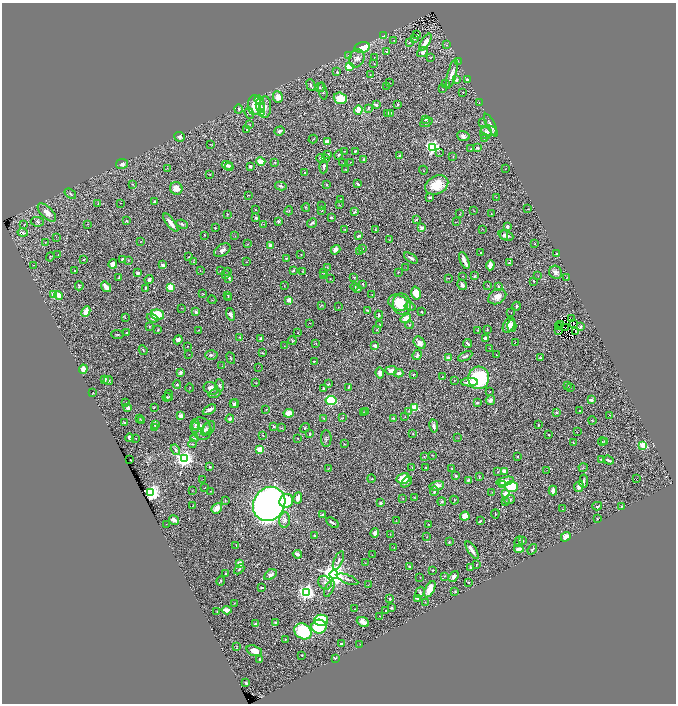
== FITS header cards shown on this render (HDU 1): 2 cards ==
NAXIS1  =                 1348
NAXIS2  =                 1403

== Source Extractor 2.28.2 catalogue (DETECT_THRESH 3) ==
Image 1348 x 1403 px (HDU 1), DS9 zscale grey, zoomed out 1/2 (1 PNG px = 2 x 2 image px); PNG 678 x 706 px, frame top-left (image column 1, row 1402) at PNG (2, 3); each listed source drawn as its Kron ellipse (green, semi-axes under 4 px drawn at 4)
Background 0.801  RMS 0.022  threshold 0.0653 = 3 sigma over >= 5 px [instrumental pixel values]
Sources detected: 540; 38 cannot appear on this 1/2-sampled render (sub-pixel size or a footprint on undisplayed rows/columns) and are neither listed nor drawn; of the other 502, the 500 brightest by FLUX_AUTO listed and drawn (2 fainter detections omitted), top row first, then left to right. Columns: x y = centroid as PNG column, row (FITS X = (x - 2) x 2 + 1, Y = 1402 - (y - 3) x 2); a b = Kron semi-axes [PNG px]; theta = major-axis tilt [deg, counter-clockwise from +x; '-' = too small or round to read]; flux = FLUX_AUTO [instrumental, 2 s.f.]
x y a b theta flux
416 35 4 2 - 7.7
383 36 2 2 - 110
414 39 3 2 - 2.4
394 41 2 1 - 1.1
410 42 3 2 - 3.5
425 42 9 4 58 41
447 45 3 2 - 2.5
362 47 8 5 12 140
386 51 3 2 - 2.9
423 52 6 4 37 20
348 55 3 2 - 3.5
374 57 2 1 - 1.1
357 58 9 7 66 24
430 58 3 3 - 2.6
458 61 2 1 - 1.6
374 64 2 1 - 2
349 66 3 3 - 220
337 72 2 2 - 5.6
452 74 15 4 74 32
370 75 2 2 - 1.3
456 80 3 3 - 13
467 80 3 3 - 12
390 83 2 1 - 1.1
446 84 3 3 - 4.6
311 85 6 2 -66 5.6
386 86 2 1 - 1
320 88 4 4 - 6.5
442 89 3 2 - 2.3
323 91 9 4 -76 10
463 92 2 2 - 4.1
278 97 6 5 - 34
340 98 7 5 -17 86
259 100 5 4 - 31
479 102 2 2 - 1.5
398 104 3 2 - 4.1
254 105 10 6 -89 62
376 105 3 2 - 28
260 106 7 4 -80 14
265 107 11 6 87 25
368 108 3 2 - 4.6
239 109 4 3 - 6.8
358 110 4 4 - 95
249 113 6 4 -69 6.8
261 113 3 2 - 110
388 113 3 3 - 3.8
390 113 4 3 - 5.5
425 119 3 2 - 3.7
426 122 6 3 25 9.3
482 122 3 3 - 3.2
250 125 3 2 - 2.4
491 125 12 4 -63 24
247 129 2 2 - 4.1
280 131 5 3 - 12
489 131 8 5 -7 18
486 133 6 6 - 35
463 136 6 4 -20 17
180 137 5 5 - 13
484 138 3 2 - 1.9
313 139 4 1 - 1.5
327 142 3 3 - 29
210 144 3 2 - 1.7
433 147 4 4 - 1200
477 148 3 2 - 5.6
471 149 4 3 - 5.1
344 151 3 2 - 2.8
355 151 3 2 - 3.8
439 153 2 1 - 1.3
327 154 3 2 - 6.2
339 155 5 3 - 6.5
399 155 2 2 - 5.8
453 157 3 2 - 2.1
321 158 4 3 - 14
326 159 2 1 - 1.2
364 159 3 2 - 5.9
261 162 5 4 - 37
275 162 2 2 - 11
350 162 3 2 - 1.9
343 163 3 2 - 1.6
122 164 6 5 - 15
227 165 5 3 - 26
250 166 3 2 - 15
324 166 7 3 84 9.7
229 167 4 3 - 11
506 168 2 1 - 1.2
167 169 2 1 - 2.1
345 169 3 2 - 1.9
423 170 4 1 - 1.6
304 173 2 2 - 4.2
210 174 2 2 - 2.5
133 184 4 3 - 3.4
358 184 3 2 - 6.5
326 185 3 3 - 2.7
437 185 12 9 27 110
281 186 6 3 -14 8.3
176 188 6 6 - 32
70 194 6 3 -37 5.9
248 195 2 2 - 2.8
430 197 2 2 - 11
496 197 2 2 - 1.3
341 199 3 2 - 2.6
155 201 3 2 - 10
120 203 2 1 - 1.5
98 204 4 2 - 2.9
321 205 2 1 - 0.98
339 205 3 2 - 1.9
306 207 4 3 - 3.5
528 209 3 1 - 1.6
256 210 2 2 - 2.7
289 211 4 3 - 3.8
321 211 3 3 - 2.9
474 211 3 2 - 2.5
47 212 11 5 -44 36
354 212 3 2 - 7.1
491 213 2 1 - 1.5
228 214 2 2 - 4.4
459 214 2 1 - 2
331 217 3 2 - 6.5
256 218 4 3 - 10
416 219 4 2 - 6.3
126 221 4 2 - 3.4
278 221 2 2 - 22
37 222 6 4 -5 8.9
456 222 2 1 - 1.3
171 223 11 3 -53 35
312 223 5 2 - 7.2
87 224 2 2 - 1.9
182 224 6 3 -22 8
264 224 2 2 - 1.4
24 225 2 1 - 1.1
507 227 4 4 - 10
215 228 2 2 - 3.3
421 228 3 2 - 54
345 229 3 2 - 2.1
482 229 3 2 - 1.6
376 230 3 2 - 6.4
23 233 5 2 - 6.7
205 235 2 2 - 3.8
504 235 5 3 - 13
235 236 3 2 - 1.3
358 236 3 2 - 10
506 236 7 4 -21 23
56 237 2 2 - 1.2
389 240 3 2 - 1.5
141 241 3 1 - 1
45 242 3 2 - 1.7
248 244 2 2 - 1.6
535 244 2 2 - 2
271 245 4 3 - 26
363 248 2 1 - 1.1
222 250 9 5 33 18
336 250 5 4 - 29
359 252 3 2 - 2
481 253 3 2 - 4.4
301 254 4 2 - 2.9
557 254 4 2 - 4.5
58 255 2 1 - 1.9
50 257 4 2 - 2.9
189 257 3 2 - 2.4
286 258 2 2 - 3.8
411 258 7 3 -35 17
84 259 4 2 - 3.3
123 259 4 3 - 16
128 260 3 2 - 2.3
464 260 9 2 -68 44
193 262 2 2 - 1.3
247 262 2 1 - 1.1
509 263 3 2 - 4.1
113 264 5 3 - 22
34 265 3 1 - 1.4
163 265 4 3 - 12
490 265 5 3 - 44
327 267 3 2 - 3
405 268 2 1 - 1.5
75 271 4 3 - 3.8
200 271 3 2 - 1.8
220 271 2 2 - 2.6
228 271 2 2 - 1.8
293 271 3 2 - 7
303 271 3 3 - 2.5
399 272 3 2 - 1.8
556 272 7 6 - 19
138 273 4 3 - 6.1
324 273 3 2 - 3.5
225 274 3 1 - 1.5
323 276 3 2 - 4.3
463 276 2 1 - 1.6
475 276 3 2 - 5.3
538 276 2 1 - 1.3
354 277 3 3 - 5
119 278 4 3 - 7.1
229 278 3 2 - 10
448 278 3 2 - 2
567 278 2 1 - 1.2
330 279 3 2 - 1.9
149 280 4 4 - 10
534 281 3 2 - 3.4
363 284 2 2 - 4.2
462 285 6 3 -60 13
487 285 3 2 - 1.8
79 286 5 3 - 7
284 286 2 1 - 1.4
354 286 4 3 - 8.2
498 286 3 3 - 7.2
106 287 6 3 -54 53
170 287 4 3 - 100
145 288 4 2 - 6
357 289 3 3 - 6.7
416 293 6 4 -75 71
54 294 2 2 - 99
203 294 2 2 - 3
58 295 5 4 - 32
228 295 3 3 - 3.4
372 295 2 1 - 1.8
497 297 9 7 29 38
228 298 4 3 - 4.3
212 300 4 2 - 2.5
289 300 2 2 - 78
398 303 10 7 -26 50
402 304 10 9 - 97
321 305 4 2 - 3.4
517 306 4 3 - 9.1
338 307 3 2 - 2
410 307 5 4 - 8
182 308 3 2 - 1.8
367 310 3 2 - 4.6
86 312 6 4 63 44
196 312 4 3 - 9
422 312 2 2 - 7.1
511 312 2 1 - 1.2
230 314 6 3 -73 25
157 315 7 5 -12 170
379 315 4 2 - 8.3
125 318 2 1 - 1.3
152 318 6 4 -21 10
406 318 6 4 32 67
571 318 2 1 - 69
310 323 2 1 - 1.6
573 323 2 1 - 1.4
561 324 2 1 - 1.2
380 325 4 2 - 3.2
409 325 4 3 - 6.5
509 325 8 5 62 31
149 326 2 2 - 4.4
512 326 6 4 88 29
559 327 2 1 - 1.4
581 327 3 2 - 12
565 328 2 1 - 0.95
158 330 3 2 - 4.8
199 330 3 2 - 3.2
376 330 3 3 - 3.4
478 330 2 2 - 2.3
487 330 2 1 - 1.7
559 331 2 1 - 0.7
575 331 2 1 - 1.6
126 333 3 2 - 3.4
297 333 2 2 - 1.2
117 334 6 2 -6 4.3
240 337 3 2 - 3
485 338 4 3 - 12
261 339 4 3 - 9.6
178 340 5 4 - 17
292 340 4 2 - 5.2
515 342 2 1 - 1.3
316 343 3 3 - 2.7
420 343 7 5 -51 26
467 343 4 2 - 9.2
187 346 2 1 - 1.7
284 346 2 1 - 1.8
375 346 4 4 - 13
489 348 3 2 - 1.4
143 350 5 2 - 3.9
263 353 3 2 - 2.3
189 354 2 1 - 1.1
211 355 6 4 -2 10
417 355 5 3 - 12
497 355 2 2 - 2.1
465 356 8 3 28 11
231 358 6 2 -65 3.4
449 358 2 2 - 68
541 358 3 3 - 3.8
314 361 3 2 - 3.6
222 366 3 2 - 1.6
258 367 2 2 - 2
83 369 4 4 - 32
391 370 6 4 1 20
181 373 4 3 - 9.4
380 373 5 4 - 20
399 373 4 4 - 18
414 374 3 2 - 3.6
443 377 3 2 - 2.1
479 378 11 10 - 320
105 379 3 3 - 12
454 380 2 2 - 2.5
108 381 5 3 - 7.6
470 382 8 4 1 45
256 383 2 2 - 2.5
329 384 4 2 - 3.6
177 385 4 3 - 8.2
219 385 6 4 -85 7.1
568 386 2 2 - 1.4
349 387 3 2 - 4.1
190 388 4 2 - 2.8
211 388 7 6 - 38
323 388 3 2 - 6.5
570 388 2 2 - 1.8
490 391 2 2 - 3.5
93 393 3 2 - 2.1
214 394 6 3 19 4.6
169 395 5 3 - 4.6
167 397 4 3 - 5.6
331 400 6 4 -10 410
490 400 5 4 - 15
591 400 3 3 - 16
126 403 2 2 - 1.6
477 403 3 2 - 7
233 404 3 1 - 4.8
235 404 4 3 - 9.2
154 407 3 2 - 2.4
415 407 3 3 - 220
128 408 3 3 - 18
266 409 2 2 - 1.9
209 410 7 3 29 18
580 410 2 2 - 2.9
366 411 4 3 - 3.5
408 411 3 3 - 3
364 412 3 3 - 2.9
556 412 2 2 - 22
289 413 5 4 - 52
610 415 3 2 - 2.4
181 416 2 2 - 61
405 417 2 1 - 1.1
324 418 3 2 - 2.5
342 418 3 2 - 2.2
393 418 3 2 - 3.3
140 419 3 3 - 3.8
230 419 4 3 - 8.8
592 420 4 3 - 3.2
142 421 3 3 - 8
125 423 4 3 - 5.7
155 424 4 3 - 12
195 424 5 4 - 9.9
538 425 2 2 - 3
274 426 2 2 - 15
434 426 6 3 -81 20
195 427 6 4 -74 8.5
155 428 4 3 - 21
209 428 7 5 60 9.7
282 428 4 3 - 2.7
305 428 5 3 - 4.9
201 429 11 9 -69 54
206 429 6 4 62 10
577 432 3 2 - 1.8
413 433 2 2 - 2.9
309 434 2 2 - 9.3
549 435 2 2 - 3.3
263 436 2 2 - 5.4
457 437 2 2 - 1.5
130 438 4 3 - 14
136 438 2 1 - 1.6
194 438 4 2 - 4.9
297 438 2 2 - 1.8
326 438 8 5 -90 10
602 441 4 3 - 3.7
604 441 2 2 - 4
573 443 4 2 - 2.1
192 444 4 4 - 5.3
344 444 3 2 - 2.1
643 445 3 3 - 220
175 450 6 4 -58 11
260 450 3 3 - 160
432 455 2 2 - 2
518 456 2 2 - 9.3
424 457 3 2 - 3
184 458 4 4 - 2000
601 459 3 2 - 8.4
130 460 2 1 - 3.7
608 460 6 2 -21 12
210 467 3 2 - 5.2
412 467 3 2 - 2.5
329 468 4 2 - 1.9
426 468 2 2 - 3.6
452 468 3 2 - 2.4
583 468 4 2 - 3.5
547 470 3 2 - 1.1
504 471 4 3 - 30
498 472 2 1 - 1.7
456 476 4 3 - 4.5
479 477 3 2 - 3.3
371 478 4 2 - 3.7
403 478 7 5 12 110
203 479 2 1 - 3.1
636 479 2 1 - 25
468 480 4 3 - 9.4
505 481 9 4 14 35
584 481 6 3 82 11
406 482 6 3 42 9
503 484 3 2 - 42
437 486 7 4 13 31
579 486 5 4 - 28
511 487 6 5 - 200
205 488 2 1 - 1.2
553 490 5 3 - 22
192 491 2 2 - 1.4
434 491 5 2 - 9.1
211 492 3 2 - 1.5
492 492 3 2 - 2.1
151 493 4 4 - 1800
506 494 3 3 - 140
414 497 2 2 - 2.7
298 498 6 3 77 28
403 499 3 2 - 2.6
225 500 3 1 - 2
454 500 4 2 - 4.8
510 500 6 3 24 6.9
286 501 7 6 - 150
505 501 2 2 - 2.5
442 502 4 4 - 7
381 503 2 2 - 26
269 504 18 15 57 3200
193 506 4 2 - 2.1
597 506 5 3 - 7
621 506 4 2 - 3.3
217 508 6 4 50 38
562 509 2 1 - 1.4
495 514 4 2 - 3.2
323 515 4 3 - 4.9
465 516 5 4 - 75
597 519 2 2 - 2.6
174 520 5 4 - 22
285 520 8 5 83 19
396 521 2 1 - 1.3
480 521 4 2 - 5.2
332 523 7 2 -33 7.7
166 524 2 2 - 1.1
428 524 2 1 - 1.9
375 533 5 4 - 21
390 534 3 2 - 1.4
314 536 3 2 - 4.5
427 537 2 2 - 1.4
566 537 5 4 - 23
523 541 2 1 - 1.8
449 542 4 2 - 3.1
519 542 5 2 - 3.7
236 545 3 1 - 1.9
394 548 2 2 - 1.5
519 549 4 3 - 42
532 549 6 3 51 5.3
472 550 10 3 -57 21
297 554 4 3 - 19
372 555 2 2 - 1.5
338 561 10 3 67 7.9
240 563 4 3 - 34
365 563 3 2 - 2.6
476 565 3 2 - 2.4
410 567 4 3 - 5.8
471 567 2 2 - 15
239 569 6 3 45 6.7
433 570 2 2 - 3.1
226 574 3 2 - 2.6
270 575 7 4 33 18
334 575 4 4 - 6300
445 576 4 3 - 4.1
420 577 2 1 - 2.1
454 577 6 4 54 14
348 579 11 3 -21 12
220 581 5 2 - 4.8
469 582 3 3 - 3.1
325 583 7 6 - 15
368 585 2 1 - 1.1
262 588 4 2 - 5
329 589 9 2 66 6.1
430 589 9 4 61 68
306 592 4 4 - 1700
420 592 6 3 70 9.7
455 592 3 2 - 3.7
390 599 2 2 - 8
418 599 4 3 - 17
425 602 2 2 - 1.8
234 603 3 2 - 1.9
391 608 2 2 - 20
355 609 2 1 - 1.3
226 610 5 3 - 50
386 610 2 1 - 2.2
217 611 3 2 - 2
380 616 4 2 - 2.1
321 620 7 5 1 160
275 622 3 2 - 2.5
363 622 6 4 -25 31
256 624 3 3 - 10
319 627 7 7 - 250
303 631 9 7 -35 270
285 640 4 2 - 2.9
341 644 4 3 - 8.4
360 644 3 2 - 1.6
237 646 4 3 - 3.3
254 651 8 5 -16 40
302 655 2 2 - 2.7
335 658 2 2 - 20
260 660 3 2 - 8.7
246 683 2 2 - 8.1
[2 fainter detections neither listed nor drawn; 38 sub-pixel or undisplayed-footprint detections neither listed nor drawn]